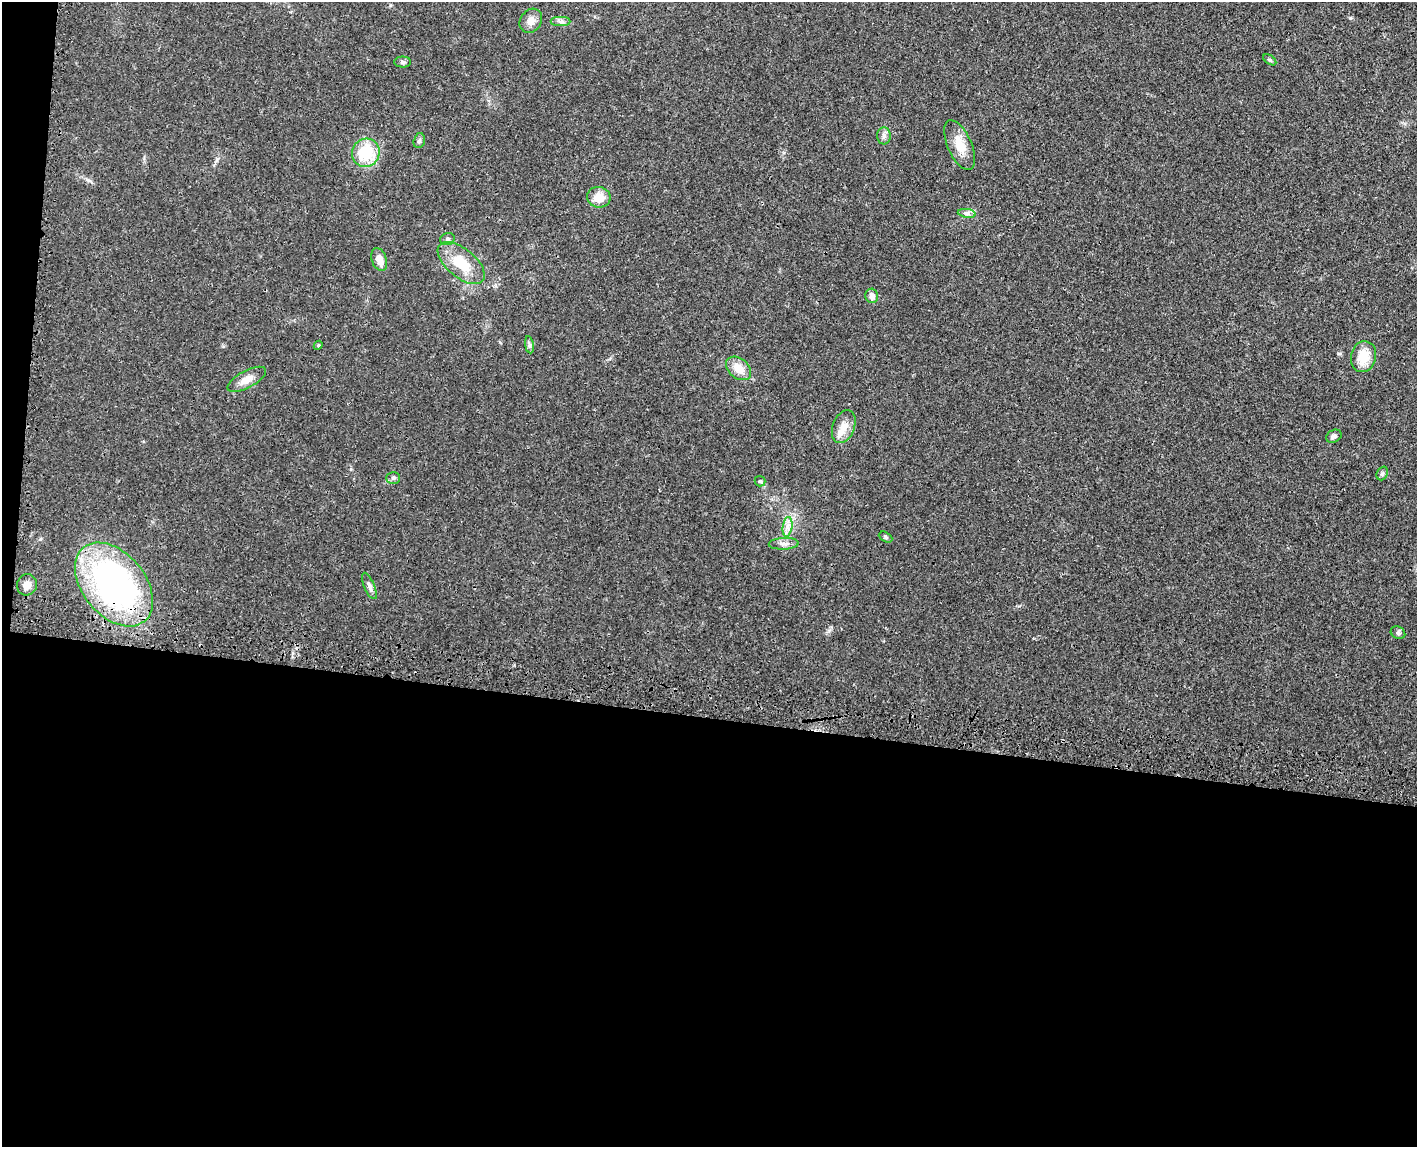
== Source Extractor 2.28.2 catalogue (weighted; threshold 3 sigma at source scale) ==
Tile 10 of 3 x 4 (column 1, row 4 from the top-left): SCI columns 186-1600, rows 83-1227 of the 4726 x 4742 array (HDU 1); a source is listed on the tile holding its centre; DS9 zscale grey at full resolution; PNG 1419 x 1149 px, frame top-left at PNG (2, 2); each listed source drawn as its Kron ellipse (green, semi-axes under 4 px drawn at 4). Shown black and unused: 39% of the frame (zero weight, under 3 of 4 exposures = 8% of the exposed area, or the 3 px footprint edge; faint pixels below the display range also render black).
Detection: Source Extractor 2.28.2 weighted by HDU 2 'WHT'; one run over the whole footprint, this tile lists its part. Background 0.021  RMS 0.0034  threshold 0.0152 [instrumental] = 3 sigma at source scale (4.5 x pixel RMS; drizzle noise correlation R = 1.50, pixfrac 1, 0.05/0.05 arcsec/px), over >= 5 px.
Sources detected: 31; all 31 listed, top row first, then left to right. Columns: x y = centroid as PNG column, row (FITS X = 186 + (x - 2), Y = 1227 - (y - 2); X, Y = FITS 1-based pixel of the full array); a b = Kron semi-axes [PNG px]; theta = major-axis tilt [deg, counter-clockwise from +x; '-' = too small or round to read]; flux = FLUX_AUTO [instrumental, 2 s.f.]
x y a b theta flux
531 21 13 10 54 2.3
561 21 10 4 0 0.97
1270 60 7 4 -35 0.48
403 62 8 5 0 0.73
884 136 8 6 88 1.1
419 141 7 5 73 0.71
960 145 26 12 -66 5.7
366 153 14 13 - 13
599 197 12 10 -9 4.2
967 213 9 4 -8 0.87
447 239 7 5 18 0.77
379 259 12 7 -71 3.3
461 263 28 14 -39 9.8
872 296 7 6 - 1.4
318 345 5 4 - 0.42
529 345 8 4 -81 0.73
1364 357 15 12 77 6.6
738 368 14 10 -39 4.5
247 379 21 8 28 3.2
844 427 17 11 68 3.7
1334 436 8 6 28 1
1382 473 7 5 67 0.65
393 478 7 6 - 0.77
760 481 5 5 - 0.53
788 527 10 5 82 1.6
886 537 7 5 -28 0.56
784 544 15 6 2 1.6
114 584 48 31 -50 96
27 585 11 10 - 2.7
369 586 14 5 -67 1.3
1398 633 7 6 - 0.8
Overlapping masked pixels (flux is a lower limit): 1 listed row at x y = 114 584
Unlisted compact peaks at least as high as the median listed source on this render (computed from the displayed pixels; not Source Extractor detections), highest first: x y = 1350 18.